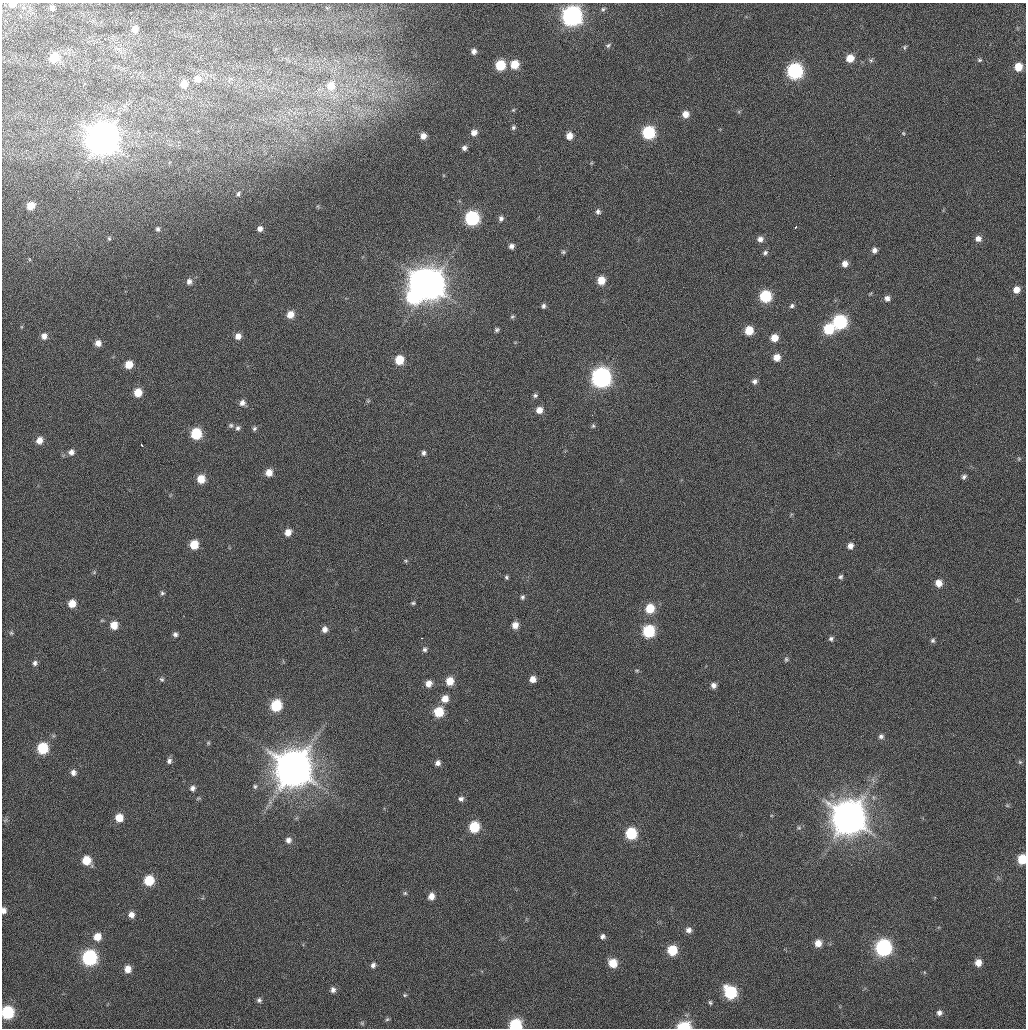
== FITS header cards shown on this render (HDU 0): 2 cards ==
NAXIS1  =                 1024 / Comment
NAXIS2  =                 1026 / Comment

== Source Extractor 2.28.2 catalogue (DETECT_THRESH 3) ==
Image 1024 x 1026 px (HDU 0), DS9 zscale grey, 1 PNG px = 1 image px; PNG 1028 x 1030 px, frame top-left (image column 1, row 1026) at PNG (2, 3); no overlay
Background 23.3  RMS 3.9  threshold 11.7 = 3 sigma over >= 5 px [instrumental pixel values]
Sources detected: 177; all 177 listed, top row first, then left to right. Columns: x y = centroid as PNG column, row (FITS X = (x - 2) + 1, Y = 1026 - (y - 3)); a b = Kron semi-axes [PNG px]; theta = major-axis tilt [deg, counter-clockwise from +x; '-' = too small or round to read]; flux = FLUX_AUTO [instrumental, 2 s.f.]
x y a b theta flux
12 4 8 5 3 1.9e+03
52 8 7 6 - 8.3e+02
603 9 8 6 36 6.4e+02
572 16 9 9 - 1.1e+05
135 29 8 7 - 2.0e+03
608 45 9 6 31 6.7e+02
905 47 7 6 - 5.2e+02
118 49 12 6 -18 1.3e+03
474 51 5 5 - 1.1e+03
54 57 9 8 - 6.4e+03
850 58 8 7 - 3.9e+03
871 60 6 6 - 6.1e+02
979 60 6 5 - 4.4e+02
514 64 7 7 - 5.3e+03
500 65 7 7 - 8.8e+03
1018 67 7 6 - 4.2e+03
795 71 9 8 - 4.4e+04
197 79 10 9 - 2.7e+03
231 79 7 4 -19 5.5e+02
184 84 8 8 - 3.3e+03
331 86 13 12 - 5.6e+03
513 110 5 4 - 2.9e+02
685 114 8 7 - 2.6e+03
513 127 6 5 - 5.4e+02
648 132 8 8 - 2.2e+04
474 133 7 6 - 1.6e+03
903 133 5 5 - 3.5e+02
423 136 6 6 - 1.7e+03
569 136 8 7 - 2.6e+03
102 139 11 11 - 6.3e+05
464 148 5 5 - 8.7e+02
591 163 5 4 - 3.2e+02
238 194 4 3 - 4.2e+02
31 206 6 6 - 3.6e+03
598 212 8 6 -71 9.9e+02
472 218 8 8 - 3.2e+04
501 218 7 6 - 8.7e+02
795 228 3 3 - 3.6e+03
158 229 6 5 - 6.6e+02
260 229 6 6 - 1.2e+03
109 238 7 5 -88 4.4e+02
760 239 8 8 - 1.4e+03
978 239 7 7 - 1.6e+03
511 246 6 6 - 1.1e+03
874 250 7 7 - 1.1e+03
563 252 7 6 - 5.5e+02
765 253 8 6 43 7.8e+02
29 259 5 3 - 2.4e+02
845 264 8 7 - 1.8e+03
601 280 8 7 - 4.3e+03
189 281 7 6 - 1.2e+03
420 281 10 9 - 1.4e+05
430 285 11 9 77 5.3e+05
1016 290 7 7 - 2.4e+03
765 296 8 8 - 1.5e+04
412 297 14 13 - 2.8e+04
887 298 7 7 - 1.2e+03
543 306 5 4 - 6.4e+02
792 306 7 6 - 7.4e+02
290 314 8 7 - 2.8e+03
512 317 5 4 - 4.1e+02
840 322 9 8 - 3.2e+04
21 327 6 4 71 3.0e+02
829 329 8 8 - 1.1e+04
497 330 5 4 - 5.6e+02
749 331 8 7 - 5.1e+03
44 336 8 7 - 1.6e+03
238 336 8 7 - 1.9e+03
774 338 8 7 - 3.2e+03
98 343 7 7 - 1.8e+03
777 357 8 7 - 2.6e+03
399 360 7 7 - 6.4e+03
129 364 7 7 - 4.0e+03
601 377 10 9 - 1.0e+05
754 381 8 7 - 1.0e+03
138 393 8 7 - 4.4e+03
535 395 6 5 - 5.8e+02
368 401 6 5 - 4.3e+02
242 403 7 7 - 1.3e+03
539 410 8 7 - 2.1e+03
592 415 2 2 - 1.0e+03
231 425 7 6 - 6.0e+02
593 426 6 5 - 4.9e+02
238 428 7 6 - 8.1e+02
254 428 6 5 - 5.9e+02
196 434 7 7 - 1.2e+04
39 440 8 7 - 2.5e+03
142 445 3 3 - 2.0e+03
71 452 8 8 - 1.6e+03
423 453 8 6 -89 8.6e+02
1019 459 6 5 - 3.7e+02
269 473 7 7 - 2.8e+03
964 477 6 5 - 7.2e+02
201 479 8 8 - 4.4e+03
288 532 8 7 - 2.3e+03
194 545 7 7 - 5.7e+03
850 546 6 6 - 1.5e+03
406 561 6 5 - 3.9e+02
94 572 6 5 - 4.3e+02
506 577 5 5 - 4.7e+02
840 577 6 5 - 5.9e+02
939 583 7 6 - 2.5e+03
162 593 7 6 - 5.9e+02
522 597 6 5 - 6.0e+02
72 603 7 7 - 3.6e+03
413 603 6 4 15 4.3e+02
650 608 8 8 - 6.6e+03
114 625 8 7 - 3.8e+03
515 625 7 7 - 2.3e+03
325 629 7 6 - 1.5e+03
649 631 8 7 - 1.8e+04
11 633 6 6 - 5.4e+02
175 634 6 6 - 8.0e+02
421 638 3 2 - 9.8e+02
831 639 6 6 - 6.4e+02
933 640 6 6 - 5.5e+02
424 649 7 6 - 7.2e+02
786 659 6 6 - 5.0e+02
35 663 7 7 - 9.0e+02
637 670 7 3 -8 3.2e+02
162 679 6 6 - 5.2e+02
533 679 6 6 - 1.9e+03
450 681 7 7 - 4.1e+03
429 684 7 7 - 2.1e+03
713 685 6 6 - 1.2e+03
445 699 8 7 - 2.7e+03
276 705 8 7 - 1.3e+04
439 712 8 8 - 7.7e+03
881 736 7 7 - 7.9e+02
208 743 6 5 - 4.0e+02
43 748 8 7 - 1.3e+04
169 761 8 7 - 9.3e+02
1020 762 5 5 - 4.1e+02
438 763 7 6 - 1.1e+03
294 768 12 12 - 1.0e+06
73 773 7 6 - 1.2e+03
873 780 9 3 -58 6.1e+02
255 786 6 6 - 5.8e+02
192 788 7 7 - 1.1e+03
461 799 7 6 - 8.1e+02
1007 805 6 4 -1 3.5e+02
849 817 12 12 - 8.1e+05
119 818 8 7 - 4.1e+03
5 820 7 4 34 4.2e+02
474 827 8 7 - 9.8e+03
799 828 7 6 - 5.4e+02
631 833 8 7 - 1.3e+04
288 840 8 7 - 1.2e+03
1022 859 7 6 - 6.4e+03
86 860 8 7 - 5.3e+03
149 880 8 7 - 8.8e+03
405 893 5 5 - 4.2e+02
431 896 7 6 - 2.1e+03
4 910 6 5 - 1.3e+03
131 915 7 6 - 1.6e+03
688 930 8 7 - 1.2e+03
603 936 5 5 - 7.9e+02
97 937 7 7 - 3.5e+03
818 943 7 6 - 2.6e+03
883 948 9 8 - 5.4e+04
672 950 7 7 - 8.4e+03
89 958 9 8 - 4.0e+04
613 963 7 7 - 4.9e+03
978 963 7 7 - 2.3e+03
373 965 6 5 - 8.1e+02
128 969 8 7 - 2.6e+03
333 990 6 6 - 9.5e+02
730 992 9 8 - 2.0e+04
405 995 5 4 - 3.1e+02
259 1000 7 6 - 7.1e+02
710 1002 5 4 - 4.2e+02
7 1012 8 7 - 2.1e+04
939 1013 6 6 - 9.7e+02
387 1019 6 5 - 3.6e+02
362 1023 5 4 - 3.0e+02
515 1025 8 7 - 1.9e+04
684 1026 9 6 5 1.3e+04
At the frame edge (FLAGS 8, measured only in part): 6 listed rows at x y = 12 4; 1022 859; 4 910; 7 1012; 515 1025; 684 1026